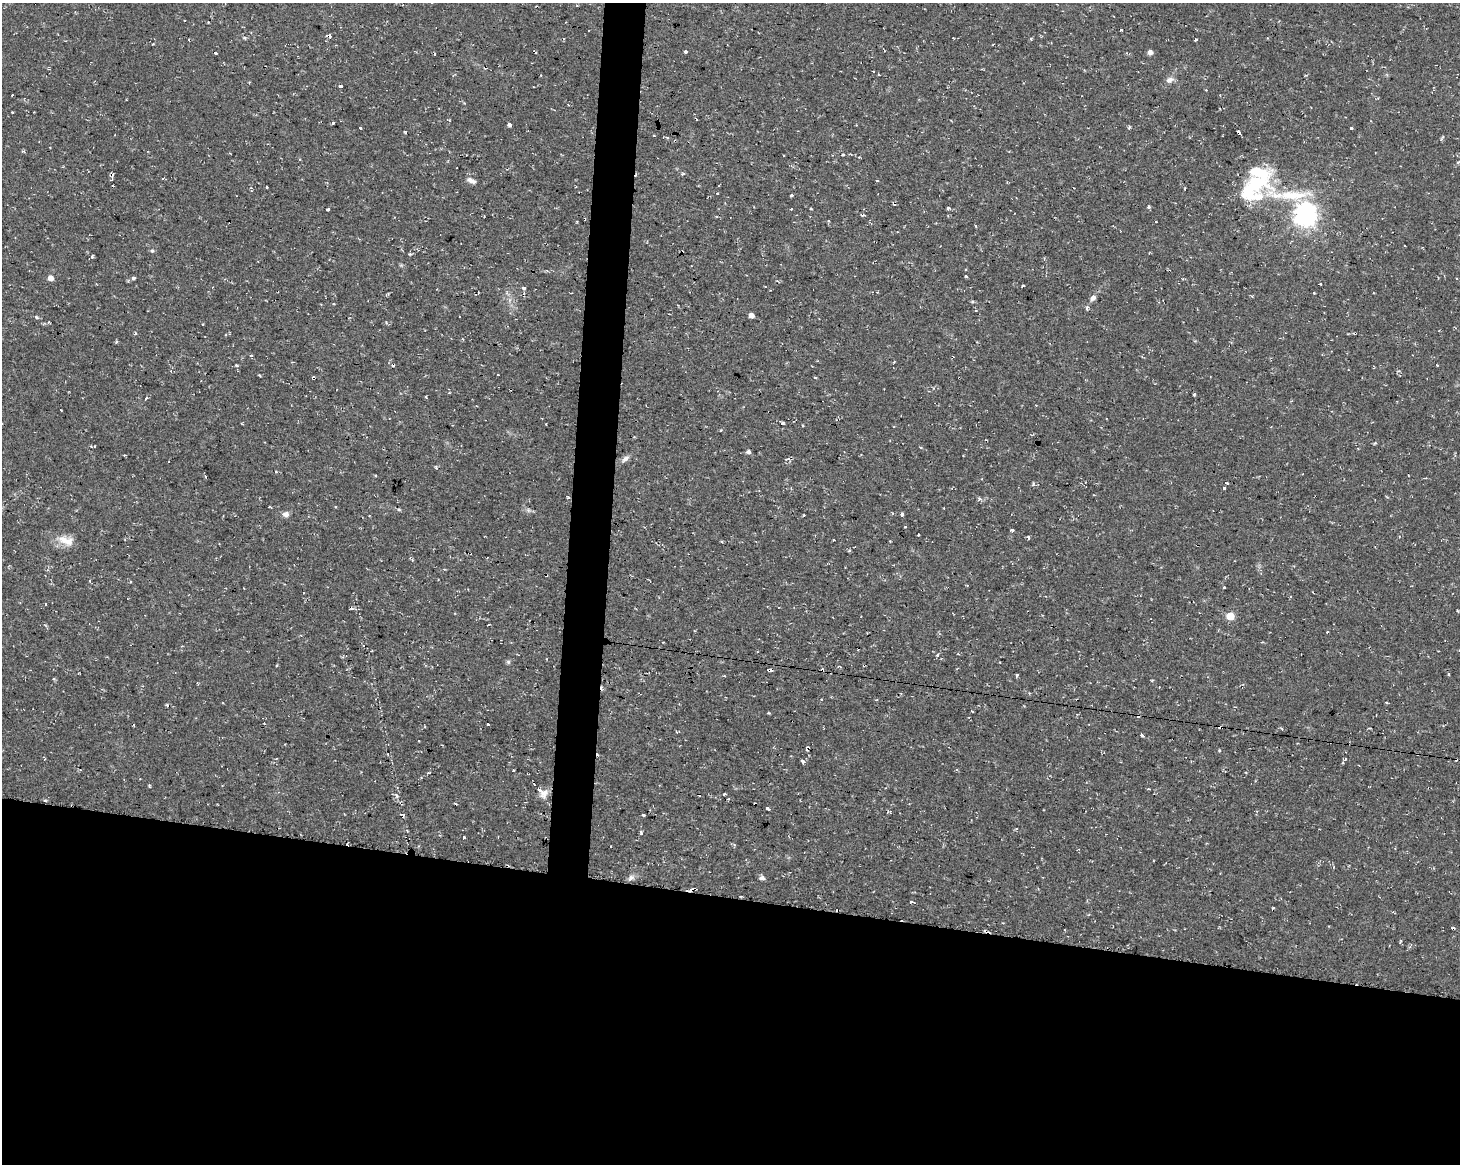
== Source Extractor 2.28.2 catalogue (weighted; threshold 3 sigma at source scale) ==
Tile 11 of 3 x 4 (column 2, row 4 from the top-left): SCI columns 1742-3199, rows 1-1162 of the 4882 x 4662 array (HDU 1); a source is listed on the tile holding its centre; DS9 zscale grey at full resolution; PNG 1462 x 1166 px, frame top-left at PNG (2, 3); no overlay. Shown black and unused: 25% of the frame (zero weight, under 2 of 3 exposures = <1% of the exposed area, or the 3 px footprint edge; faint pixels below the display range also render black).
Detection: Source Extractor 2.28.2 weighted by HDU 2 'WHT'; one run over the whole footprint, this tile lists its part. Background 0.0261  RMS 0.0038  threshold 0.0172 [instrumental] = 3 sigma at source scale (4.5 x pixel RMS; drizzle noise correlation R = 1.50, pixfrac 1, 0.0396/0.0396 arcsec/px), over >= 5 px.
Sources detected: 168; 1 inside a brighter object's white glare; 35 cosmic-ray / hot-pixel residue — not listed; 5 inside a brighter listed object's ellipse — not listed separately; the other 127 listed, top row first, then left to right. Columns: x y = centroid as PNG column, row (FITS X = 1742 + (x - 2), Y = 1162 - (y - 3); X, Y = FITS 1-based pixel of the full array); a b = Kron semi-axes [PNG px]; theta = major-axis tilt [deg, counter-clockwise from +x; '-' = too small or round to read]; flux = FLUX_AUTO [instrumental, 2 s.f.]
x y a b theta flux
1121 30 3 3 - 1.3
329 35 5 3 - 3.4
244 38 4 4 - 0.98
564 39 4 3 - 0.32
1031 39 4 3 - 0.48
1196 39 3 3 - 1.7
686 51 3 3 - 2.2
1150 52 5 5 - 1.7
874 71 3 2 - 0.69
879 74 3 2 - 0.46
1169 80 11 8 23 1.8
249 82 3 3 - 0.34
340 86 4 3 - 2.1
534 87 3 2 - 0.36
333 123 3 3 - 1.4
509 124 4 3 - 2.8
1129 127 5 3 - 0.49
360 128 3 3 - 1.5
1351 128 3 3 - 3
1238 132 4 3 - 2.9
667 137 5 3 - 0.43
1441 139 8 3 60 0.61
843 155 3 2 - 0.4
1458 162 4 3 - 0.45
683 174 5 4 - 0.59
471 180 12 5 -25 1.6
266 187 3 3 - 1.2
251 191 4 3 - 0.41
718 193 3 3 - 1.4
791 195 4 3 - 0.79
1289 195 115 16 0 25
1148 206 3 3 - 2.8
948 208 3 3 - 2.7
328 209 3 3 - 1
791 209 3 3 - 0.46
1305 214 8 8 - 290
829 221 4 3 - 0.43
1156 221 3 2 - 0.65
976 226 3 2 - 1.1
152 251 6 5 - 0.61
966 276 3 3 - 0.48
50 278 5 5 - 2.3
133 278 4 3 - 3.6
1321 284 3 2 - 0.65
524 288 3 3 - 1.8
1314 293 3 3 - 0.4
388 294 3 3 - 0.45
1093 298 8 6 48 1.4
972 302 4 3 - 0.59
751 315 5 4 - 1.6
460 316 3 2 - 0.6
36 317 5 4 - 0.55
136 333 4 3 - 0.42
226 334 4 3 - 0.38
116 342 5 3 - 0.39
251 356 5 3 - 0.42
236 365 4 4 - 0.66
1437 365 3 3 - 0.55
815 377 3 3 - 0.85
313 378 4 3 - 2.2
1194 394 3 3 - 0.54
426 397 3 3 - 0.68
146 398 5 3 - 0.65
61 410 3 2 - 0.31
721 430 4 2 - 0.25
95 446 4 2 - 0.21
748 452 5 5 - 1
625 459 11 6 36 1.6
276 472 5 3 - 0.33
376 475 3 2 - 0.41
205 477 3 2 - 0.44
1227 483 4 2 - 2.2
1033 484 6 4 60 0.52
1224 488 3 3 - 0.85
567 498 5 4 - 0.45
979 498 5 3 - 0.57
399 509 6 4 -1 0.48
528 510 6 5 - 0.77
286 514 8 6 17 1.6
902 514 4 3 - 1.5
804 515 3 2 - 0.34
905 527 3 2 - 0.63
1012 530 3 3 - 1.9
919 534 3 2 - 0.38
1028 537 3 3 - 1.1
63 540 17 12 -30 4.6
90 581 4 3 - 0.49
130 582 4 3 - 0.32
1224 587 3 3 - 1.1
303 593 3 2 - 0.29
45 604 3 2 - 0.32
1230 616 5 5 - 9.2
1327 632 3 2 - 0.27
937 655 4 4 - 0.81
508 662 6 5 - 0.62
277 665 4 2 - 0.38
864 665 3 3 - 0.74
839 666 4 3 - 0.57
769 670 5 3 - 3.6
1449 674 4 3 - 0.36
1016 675 3 3 - 2
1152 680 4 3 - 0.36
167 705 4 4 - 0.48
972 711 3 2 - 0.58
769 713 3 3 - 0.84
488 724 3 3 - 1.3
1221 727 5 3 - 0.98
677 732 4 3 - 0.35
1142 735 4 3 - 1.8
807 749 6 3 70 0.79
1219 750 4 3 - 0.39
1345 759 6 4 80 0.6
803 761 4 3 - 2.4
513 771 2 2 - 0.28
149 785 4 3 - 0.47
543 793 12 9 36 2.7
724 794 3 3 - 1.1
397 796 8 5 -60 0.96
768 808 4 3 - 2.2
643 814 3 3 - 1.9
641 833 5 4 - 0.5
463 837 3 3 - 1.4
498 837 2 2 - 0.32
631 877 9 7 22 1.3
762 878 5 5 - 1.4
692 890 11 3 31 1.4
912 902 4 2 - 1.3
Overlapping masked pixels (flux is a lower limit): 8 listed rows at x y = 329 35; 1238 132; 313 378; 864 665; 769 670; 1221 727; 807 749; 692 890
Isophote crosses this tile's border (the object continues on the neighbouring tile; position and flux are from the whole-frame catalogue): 1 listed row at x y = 1458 162
Unlisted compact peaks at least as high as the median listed source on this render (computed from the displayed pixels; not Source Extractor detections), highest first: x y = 783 423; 92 256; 436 467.